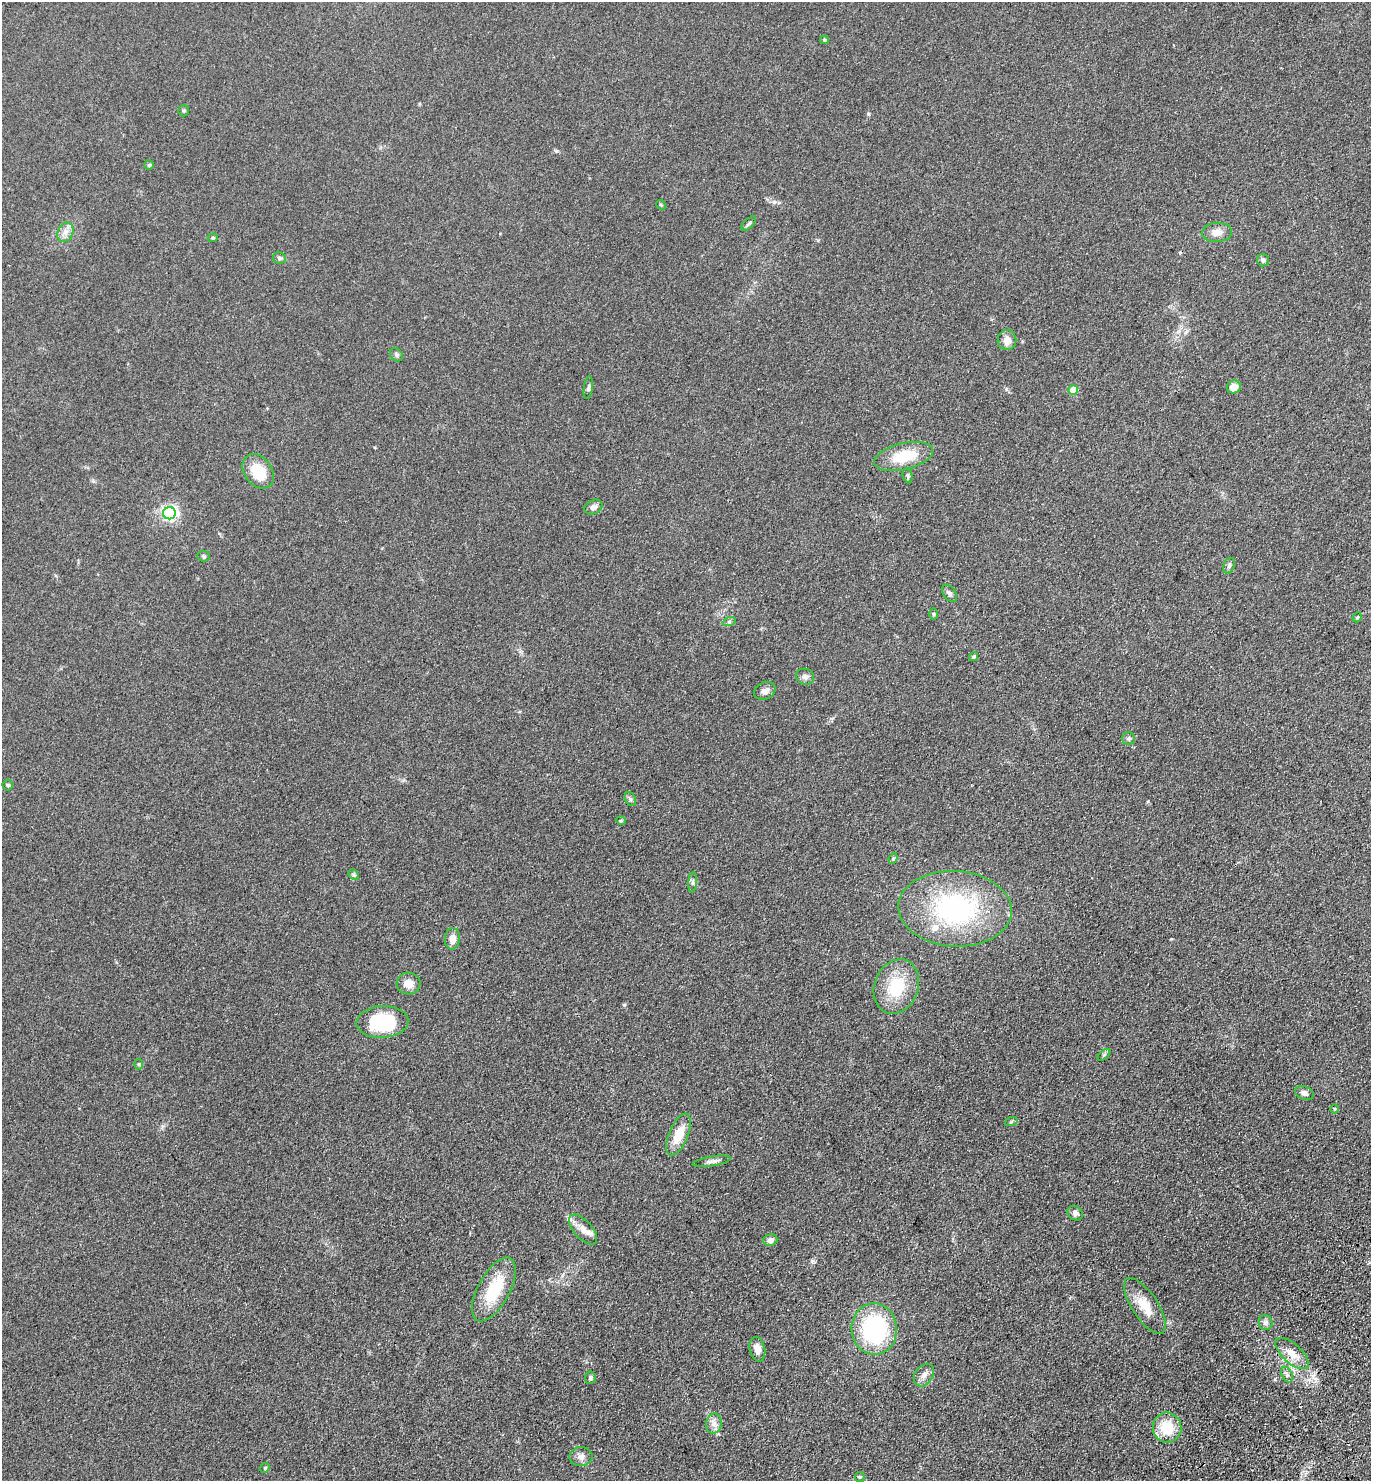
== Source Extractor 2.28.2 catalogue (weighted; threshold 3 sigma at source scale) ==
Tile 6 of 4 x 4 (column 2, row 2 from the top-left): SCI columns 1756-3124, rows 3049-4527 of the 6108 x 6096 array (HDU 1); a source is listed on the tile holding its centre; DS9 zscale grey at full resolution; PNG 1373 x 1483 px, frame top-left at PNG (2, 2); each listed source drawn as its Kron ellipse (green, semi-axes under 4 px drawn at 4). Shown black and unused: <1% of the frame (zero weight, under 3 of 4 exposures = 6% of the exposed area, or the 3 px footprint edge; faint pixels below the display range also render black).
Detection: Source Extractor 2.28.2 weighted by HDU 2 'WHT'; one run over the whole footprint, this tile lists its part. Background 0.167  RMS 0.0091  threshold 0.0411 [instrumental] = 3 sigma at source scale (4.5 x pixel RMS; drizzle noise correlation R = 1.50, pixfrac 1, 0.05/0.05 arcsec/px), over >= 5 px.
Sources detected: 68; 3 inside a brighter listed object's ellipse — not listed separately; the other 65 listed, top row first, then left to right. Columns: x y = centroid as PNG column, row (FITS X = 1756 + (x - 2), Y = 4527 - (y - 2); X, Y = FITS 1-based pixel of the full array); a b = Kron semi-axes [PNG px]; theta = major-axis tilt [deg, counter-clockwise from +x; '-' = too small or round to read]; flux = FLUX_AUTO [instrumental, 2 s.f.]
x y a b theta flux
824 40 4 4 - 0.97
184 111 6 5 - 1.3
149 165 5 4 - 1.1
661 205 5 4 - 1
749 223 9 4 45 1.6
65 232 10 7 63 5.1
1217 232 15 9 5 7.1
213 238 5 4 - 1.1
279 258 6 6 - 2
1263 260 6 6 - 2.7
1007 340 10 9 - 7
396 355 7 6 - 2
1234 387 7 6 - 8.8
588 388 11 4 81 2
1073 390 5 4 - 22
903 456 30 13 13 30
258 471 19 13 -54 26
908 476 8 5 -77 1.7
593 507 9 7 26 3.6
169 513 6 6 - 200
203 556 6 5 - 1.4
1229 566 8 5 70 2.7
950 593 10 6 -54 3
934 614 6 4 90 1.1
1357 617 5 4 - 1.1
729 622 6 4 19 1.5
973 657 4 3 - 1.4
805 677 9 8 - 3.4
765 691 11 8 26 4.8
1128 738 6 6 - 1.9
8 785 5 5 - 1.1
630 799 7 5 -60 1.9
621 821 5 3 - 0.78
893 858 5 4 - 1.2
354 875 6 4 -45 1.4
693 882 10 4 85 2
955 909 57 37 -3 140
452 939 11 7 84 7.9
409 984 12 11 - 9.1
896 987 28 22 69 38
382 1022 26 16 3 58
1104 1055 7 4 37 1.3
139 1064 5 3 - 0.85
1304 1093 9 6 -23 3.3
1334 1109 4 3 - 0.83
1011 1122 6 4 19 1
679 1135 22 9 67 19
712 1161 19 5 9 4
1075 1213 8 7 - 3.4
583 1230 18 9 -48 8.2
770 1240 7 5 18 4.2
494 1289 35 16 62 39
1145 1306 32 13 -56 18
1266 1322 8 7 - 3
874 1329 26 22 -87 100
757 1349 12 7 -77 6.9
1292 1354 21 9 -42 12
924 1375 12 9 56 5.5
1287 1375 8 5 -63 2.3
590 1378 6 5 - 1.8
714 1423 10 7 79 4.9
1167 1428 15 14 - 26
581 1457 11 9 2 4.8
265 1468 5 4 - 1
860 1477 5 5 - 1.1
Unlisted compact peaks at least as high as the median listed source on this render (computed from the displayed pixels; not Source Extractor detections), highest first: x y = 624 1005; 556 151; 774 202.